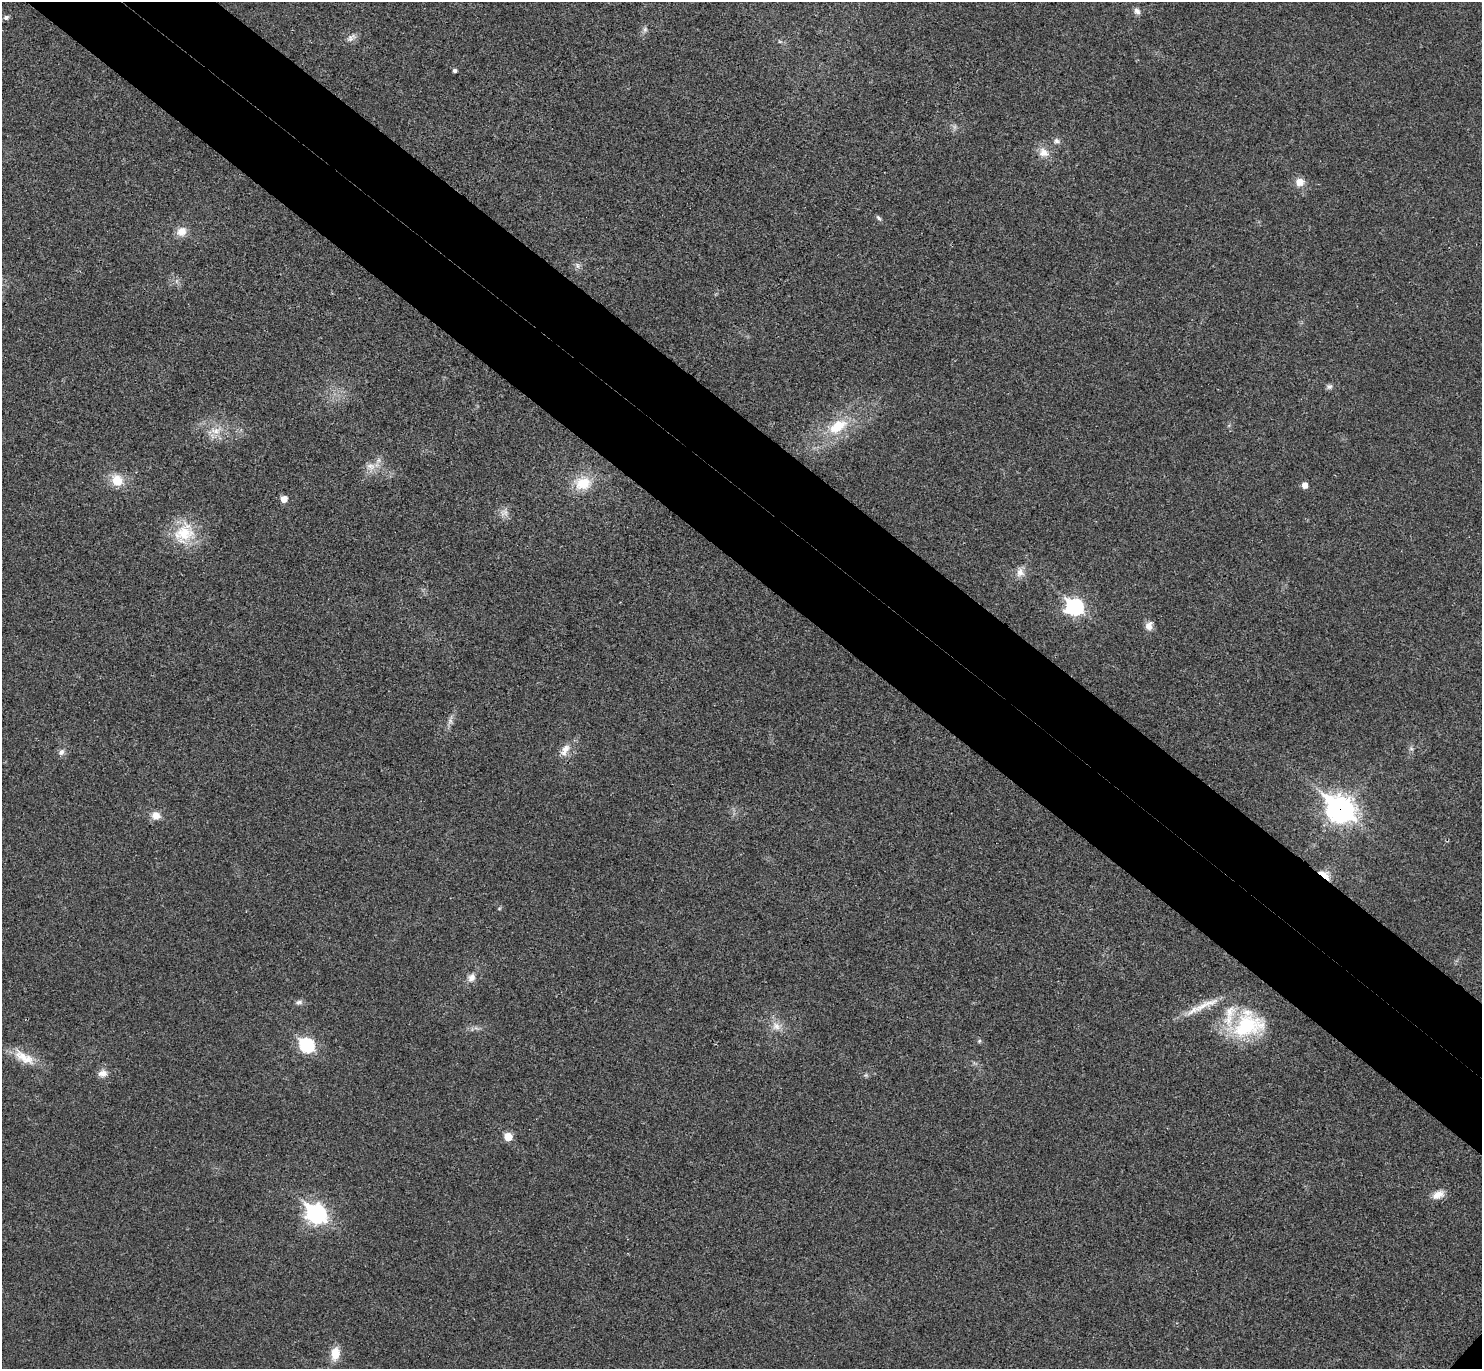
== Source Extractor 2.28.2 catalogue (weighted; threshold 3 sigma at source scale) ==
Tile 11 of 4 x 4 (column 3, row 3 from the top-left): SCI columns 3000-4479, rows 1569-2935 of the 6002 x 6011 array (HDU 1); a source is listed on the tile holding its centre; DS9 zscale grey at full resolution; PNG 1484 x 1371 px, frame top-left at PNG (2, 2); no overlay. Shown black and unused: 10% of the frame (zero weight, under 3 of 4 exposures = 6% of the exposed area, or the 3 px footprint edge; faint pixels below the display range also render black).
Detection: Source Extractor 2.28.2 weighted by HDU 2 'WHT'; one run over the whole footprint, this tile lists its part. Background 0.0203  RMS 0.0058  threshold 0.026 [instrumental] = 3 sigma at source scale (4.5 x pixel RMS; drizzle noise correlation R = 1.50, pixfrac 1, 0.05/0.05 arcsec/px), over >= 5 px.
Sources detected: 46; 2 inside a brighter listed object's ellipse — not listed separately; the other 44 listed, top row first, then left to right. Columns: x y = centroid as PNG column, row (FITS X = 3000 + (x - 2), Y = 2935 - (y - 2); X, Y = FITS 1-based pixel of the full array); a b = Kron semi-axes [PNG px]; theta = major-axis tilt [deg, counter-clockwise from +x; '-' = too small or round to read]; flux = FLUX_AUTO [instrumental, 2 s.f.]
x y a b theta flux
1137 11 9 7 -44 2.2
6 17 7 6 - 1.5
645 29 6 6 - 1.3
350 38 10 7 -83 2.3
455 71 4 4 - 1.2
1056 141 7 7 - 1.7
1043 152 14 12 -43 5.7
1300 182 10 9 - 5.1
878 218 9 4 -48 1.2
181 231 12 11 - 5.8
578 265 9 4 -81 1.4
1329 386 8 7 - 1.6
838 426 27 15 33 18
215 431 15 8 -3 5.4
370 466 10 8 -24 3.8
117 480 13 12 - 10
583 483 21 16 19 14
1305 485 6 5 - 3.6
284 499 6 5 - 5.1
504 513 11 7 35 3
184 534 31 24 15 22
1020 572 13 11 89 4.3
1074 607 9 8 - 94
1149 626 10 9 - 3.8
450 721 8 6 -70 1.8
1411 749 6 4 17 0.95
565 750 18 9 64 5.1
61 752 9 7 65 2.1
1340 809 13 10 -38 390
156 816 11 10 - 4.9
1324 874 17 6 -36 5.4
471 978 11 8 62 3.6
299 1002 9 6 -5 1.7
1202 1006 31 8 30 9.8
776 1026 11 11 - 4.9
1248 1026 45 29 17 41
979 1041 5 4 - 0.79
306 1045 8 7 - 69
24 1058 32 13 -30 11
103 1073 12 9 15 3.6
508 1137 6 6 - 11
1438 1195 17 9 26 5.4
316 1214 10 8 -38 200
335 1353 13 9 83 9.2
Overlapping masked pixels (flux is a lower limit): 2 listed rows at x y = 1340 809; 1324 874